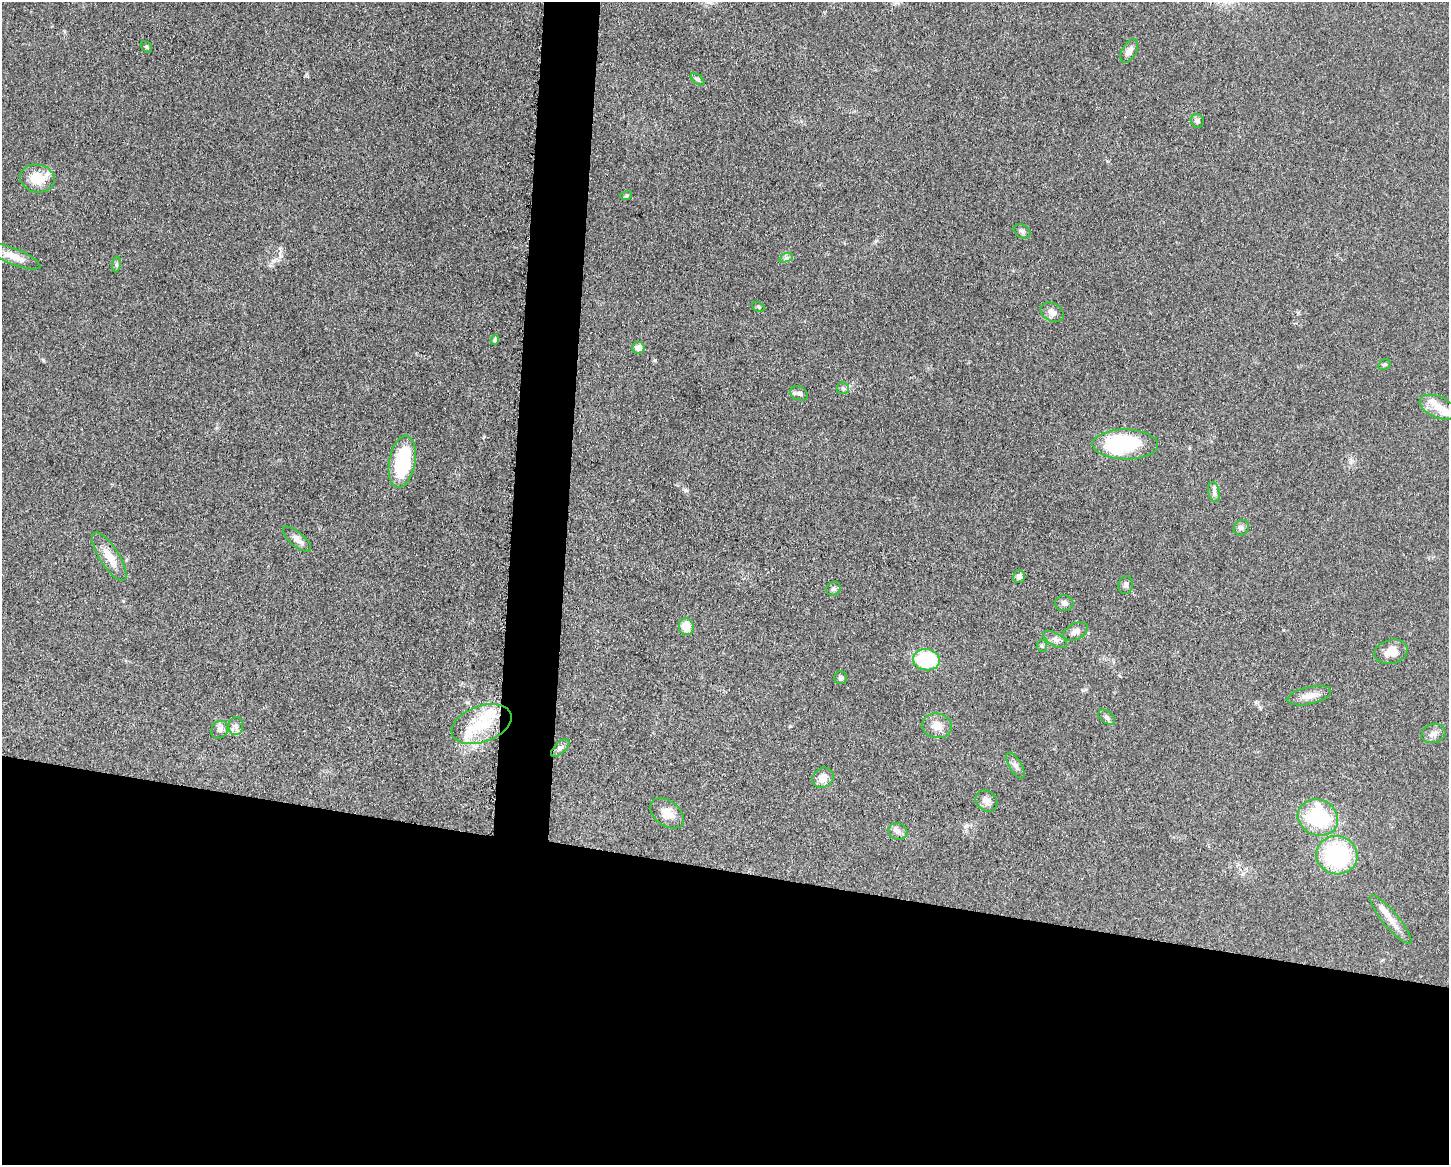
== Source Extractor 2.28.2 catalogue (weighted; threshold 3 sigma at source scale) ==
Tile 11 of 3 x 4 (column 2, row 4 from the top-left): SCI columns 1678-3124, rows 4-1166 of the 4682 x 4655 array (HDU 1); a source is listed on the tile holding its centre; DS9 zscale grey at full resolution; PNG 1451 x 1167 px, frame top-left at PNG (2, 2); each listed source drawn as its Kron ellipse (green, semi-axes under 4 px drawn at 4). Shown black and unused: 28% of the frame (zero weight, under 3 of 5 exposures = <1% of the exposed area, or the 3 px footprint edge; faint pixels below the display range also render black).
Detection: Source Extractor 2.28.2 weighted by HDU 2 'WHT'; one run over the whole footprint, this tile lists its part. Background 0.0601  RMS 0.0056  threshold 0.0251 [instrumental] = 3 sigma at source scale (4.5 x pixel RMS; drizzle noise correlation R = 1.50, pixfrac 1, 0.05/0.05 arcsec/px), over >= 5 px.
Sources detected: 58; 3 inside a brighter object's white glare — neither listed nor drawn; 4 inside a brighter listed object's ellipse — not listed separately; the other 51 listed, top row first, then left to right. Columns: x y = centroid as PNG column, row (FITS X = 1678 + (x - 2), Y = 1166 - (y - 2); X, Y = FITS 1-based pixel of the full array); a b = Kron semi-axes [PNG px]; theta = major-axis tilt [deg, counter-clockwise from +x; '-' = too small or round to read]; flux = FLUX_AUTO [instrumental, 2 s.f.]
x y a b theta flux
146 47 6 4 -41 1.1
1129 51 13 7 60 2.8
698 79 8 4 -38 1.2
1197 121 7 6 - 1.7
37 178 17 14 -10 13
626 196 6 3 18 0.66
1022 231 9 6 -30 1.5
14 256 28 8 -22 7.6
786 258 7 4 18 1.1
116 264 8 4 82 1
759 307 6 4 -28 0.87
1052 312 12 9 -28 3.8
495 340 5 4 - 1.5
638 348 6 6 - 4.1
1384 365 6 5 - 0.99
843 388 6 5 - 1.1
799 393 9 6 -25 1.9
1438 407 20 10 -23 6.6
1125 444 33 15 -1 48
402 462 26 13 80 39
1214 492 10 5 -77 1.9
1241 528 8 7 - 1.7
297 539 18 7 -40 3.4
109 557 28 9 -57 8.9
1019 577 6 6 - 2.1
1126 585 9 7 73 1.8
833 589 7 6 - 1.5
1064 603 9 8 - 2.1
686 627 8 7 - 8.8
1076 631 13 8 27 3.3
1055 640 13 6 -30 2.5
1042 646 6 5 - 1
1391 652 17 12 13 6.8
926 660 13 10 -7 36
841 678 6 6 - 1.5
1309 696 22 8 12 5.5
1107 717 10 5 -38 1.6
481 724 31 18 20 22
236 726 9 7 -87 2.4
937 726 15 12 -14 6.7
220 730 9 8 - 2.7
1433 734 12 9 17 3.2
560 748 11 5 45 1.7
1015 766 14 6 -60 2.4
823 778 11 9 36 5.1
986 801 12 9 -44 3.1
667 813 19 12 -36 6.7
1318 817 20 17 -25 45
898 832 9 8 - 2.7
1337 855 21 19 -14 55
1391 919 31 8 -50 6.5
Unlisted compact peaks at least as high as the median listed source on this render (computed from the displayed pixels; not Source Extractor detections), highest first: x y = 655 360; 43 360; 685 490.